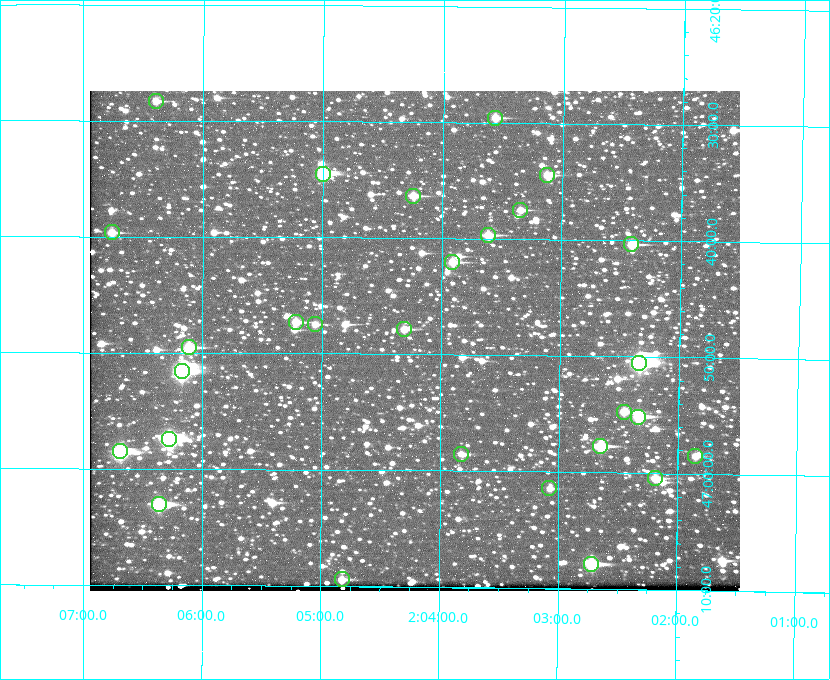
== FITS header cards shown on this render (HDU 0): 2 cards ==
NAXIS1  =                  650 / Width of table row in bytes
NAXIS2  =                  500 / Number of rows in table

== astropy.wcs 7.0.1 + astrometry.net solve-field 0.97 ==
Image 650 x 500 px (HDU 0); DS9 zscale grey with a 90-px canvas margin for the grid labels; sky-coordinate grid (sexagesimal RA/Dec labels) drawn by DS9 from the SOLVED WCS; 28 Tycho-2 reference stars matched to detected sources circled (green)
Header WCS: none
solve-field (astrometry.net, Tycho-2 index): SOLVED blind (the file carries no WCS)
Solved WCS: RA---TAN-SIP/DEC--TAN-SIP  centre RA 02:04:13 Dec +46:49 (31.06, +46.81 deg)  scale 5.16 arcsec/px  FOV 55.9' x 43.0'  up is +180 deg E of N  parity flipped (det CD > 0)
(file carries no celestial WCS; the grid is the blind solution)
Tycho-2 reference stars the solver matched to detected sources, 28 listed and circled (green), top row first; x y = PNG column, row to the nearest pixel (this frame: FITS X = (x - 90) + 1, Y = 500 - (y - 91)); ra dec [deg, ICRS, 3 dp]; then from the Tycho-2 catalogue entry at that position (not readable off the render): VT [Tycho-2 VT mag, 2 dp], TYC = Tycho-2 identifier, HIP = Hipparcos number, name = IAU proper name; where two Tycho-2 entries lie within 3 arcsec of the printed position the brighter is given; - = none
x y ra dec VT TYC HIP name
156 101 31.598 +46.472 10.81 3281-451-1 - -
495 118 30.892 +46.493 10.70 3280-490-1 - -
323 174 31.250 +46.575 8.43 3281-919-1 - -
547 175 30.782 +46.574 10.16 3280-645-1 - -
413 196 31.061 +46.606 9.99 3281-582-1 - -
520 210 30.837 +46.625 10.69 3280-1254-1 - -
112 232 31.690 +46.661 10.70 3281-375-1 - -
488 235 30.904 +46.661 9.60 3280-781-1 - -
631 244 30.604 +46.672 9.47 3280-908-1 - -
452 262 30.978 +46.700 9.85 3281-909-1 - -
296 322 31.305 +46.788 10.64 3281-663-1 - -
315 324 31.264 +46.791 10.76 3281-86-1 - -
404 329 31.078 +46.798 10.61 3281-114-1 - -
189 347 31.529 +46.825 9.32 3281-34-1 - -
639 363 30.583 +46.843 7.07 3280-746-1 9508 -
182 371 31.543 +46.860 7.50 3281-160-1 9805 -
624 412 30.615 +46.912 10.08 3284-203-1 - -
638 417 30.584 +46.919 9.47 3284-629-1 - -
169 439 31.569 +46.957 8.53 3285-177-1 9816 -
600 446 30.663 +46.962 9.31 3284-347-1 - -
120 451 31.671 +46.975 8.89 3285-43-1 - -
461 454 30.956 +46.975 11.27 3285-185-1 - -
695 456 30.464 +46.975 10.61 3284-511-1 - -
655 478 30.548 +47.007 10.42 3284-727-1 - -
549 488 30.769 +47.024 11.20 3284-681-1 - -
159 504 31.591 +47.051 8.70 3285-1195-1 - -
591 564 30.679 +47.131 10.02 3284-307-1 - -
342 579 31.205 +47.157 10.28 3285-879-1 - -